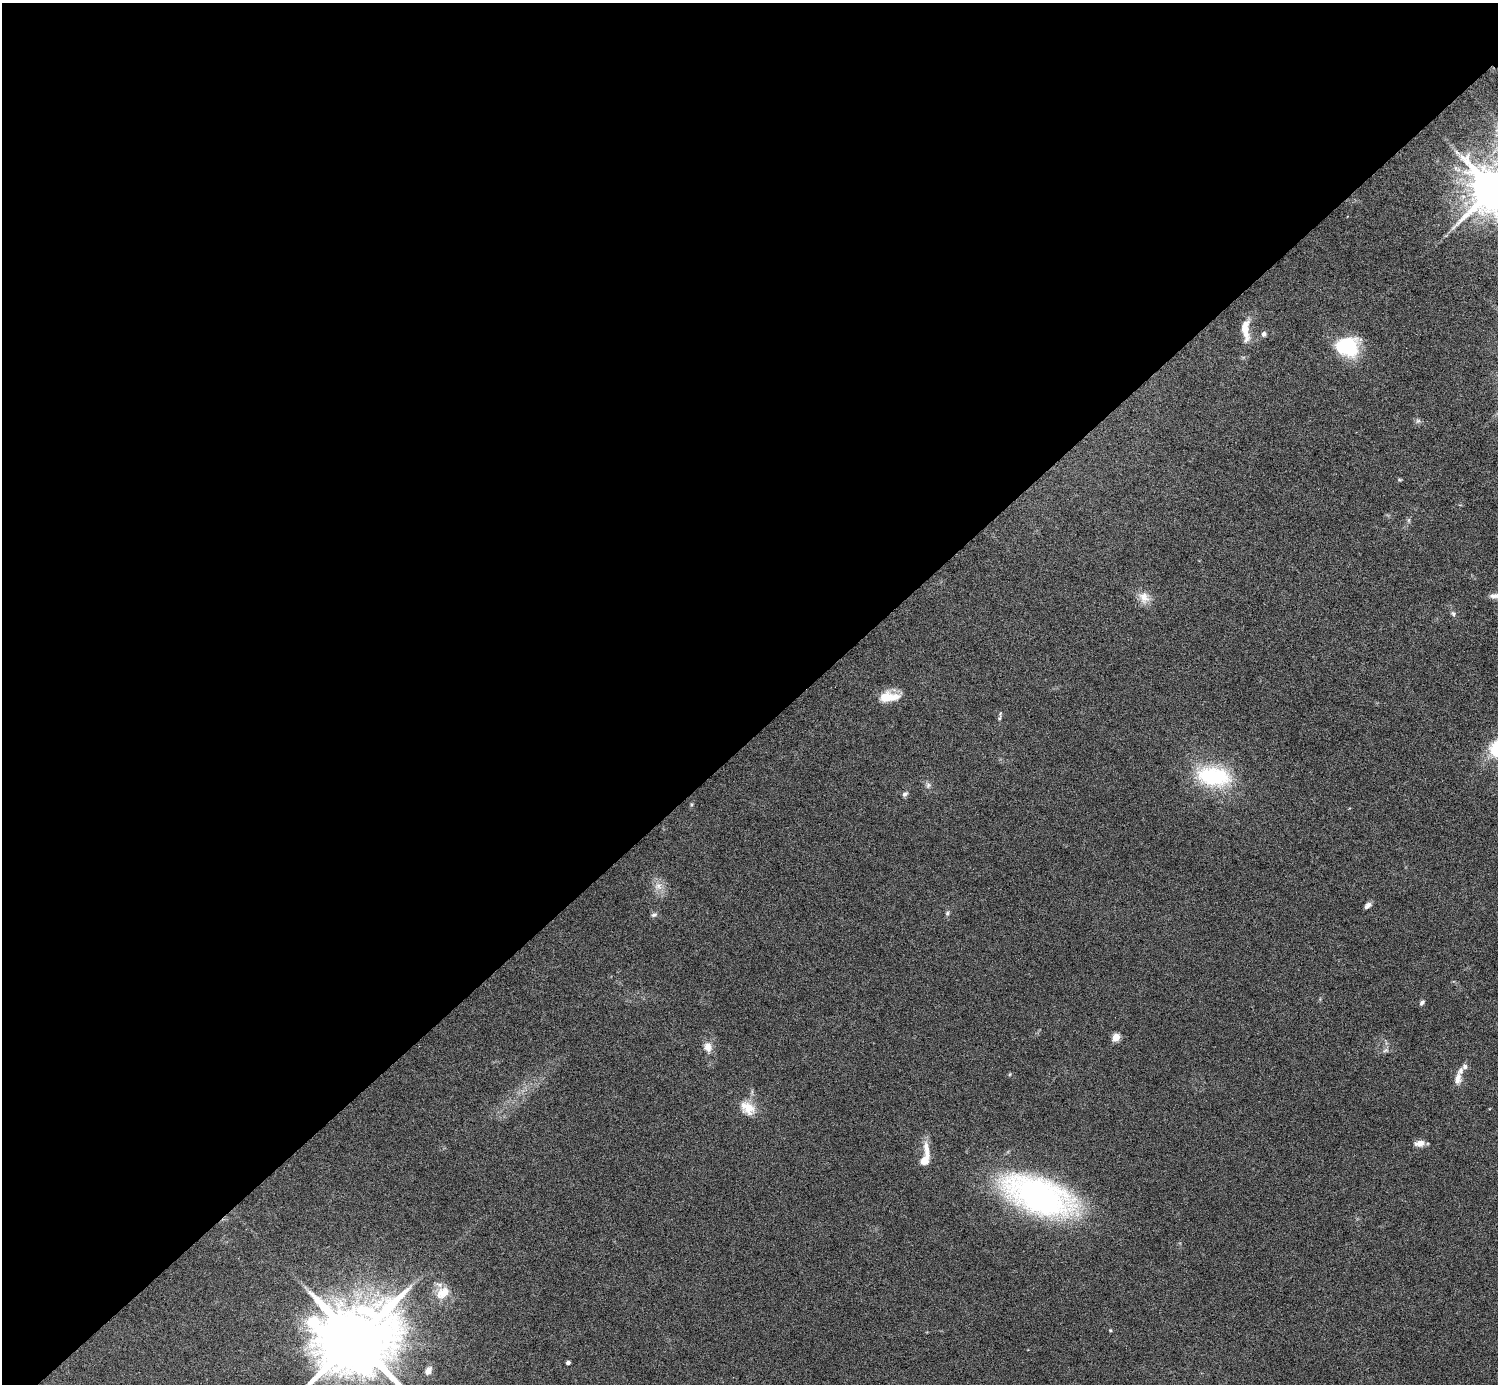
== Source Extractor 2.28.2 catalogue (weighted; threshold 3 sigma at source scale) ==
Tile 5 of 4 x 4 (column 1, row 2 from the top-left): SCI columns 1-1496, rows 3064-4445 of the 5983 x 5982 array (HDU 1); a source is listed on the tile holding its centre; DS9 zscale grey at full resolution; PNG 1500 x 1386 px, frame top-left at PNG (2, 3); no overlay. Shown black and unused: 53% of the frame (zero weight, under 4 of 8 exposures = <1% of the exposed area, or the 3 px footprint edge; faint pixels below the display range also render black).
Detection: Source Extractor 2.28.2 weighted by HDU 2 'WHT'; one run over the whole footprint, this tile lists its part. Background 0.0717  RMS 0.0044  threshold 0.0178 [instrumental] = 3 sigma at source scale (4.09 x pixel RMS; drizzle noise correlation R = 1.36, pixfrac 0.8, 0.05/0.05 arcsec/px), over >= 5 px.
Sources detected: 37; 2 inside a brighter listed object's ellipse — not listed separately; the other 35 listed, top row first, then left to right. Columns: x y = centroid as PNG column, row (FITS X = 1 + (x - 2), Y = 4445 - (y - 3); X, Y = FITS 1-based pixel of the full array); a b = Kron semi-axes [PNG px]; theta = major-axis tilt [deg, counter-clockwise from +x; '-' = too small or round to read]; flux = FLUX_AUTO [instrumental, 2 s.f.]
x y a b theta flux
1457 152 11 4 -33 1.2
1493 189 14 12 49 2000
1245 330 28 9 -86 6.6
1264 334 6 6 - 1.1
1347 347 27 21 -10 22
1418 421 7 6 - 0.89
1409 520 7 4 71 0.64
1494 596 16 8 4 2.6
1144 597 17 12 -56 4.5
1453 614 7 5 -51 0.85
888 697 25 11 3 8.2
1000 718 8 3 76 0.69
1214 776 44 24 -7 32
928 785 8 6 88 1.1
905 794 7 5 35 1.1
658 886 12 10 -26 3.2
1368 905 8 5 36 1.6
947 913 7 5 69 0.75
654 915 8 6 18 0.99
1422 1003 7 5 45 0.97
1116 1037 5 4 - 12
708 1047 13 10 -78 3.2
1385 1050 9 5 20 1
1465 1067 9 6 32 1.4
1010 1074 5 3 - 0.4
1458 1078 15 9 84 3
747 1108 22 15 -41 6.9
1420 1143 12 7 9 2.7
925 1160 16 8 64 5
1039 1196 62 28 -21 150
443 1293 21 14 35 7
1110 1330 4 4 - 0.4
355 1339 22 18 17 5700
568 1362 4 3 - 1.3
428 1371 11 7 60 2.6
Isophote crosses this tile's border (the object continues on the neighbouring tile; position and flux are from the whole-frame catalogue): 3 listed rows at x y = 1493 189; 1494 596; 355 1339